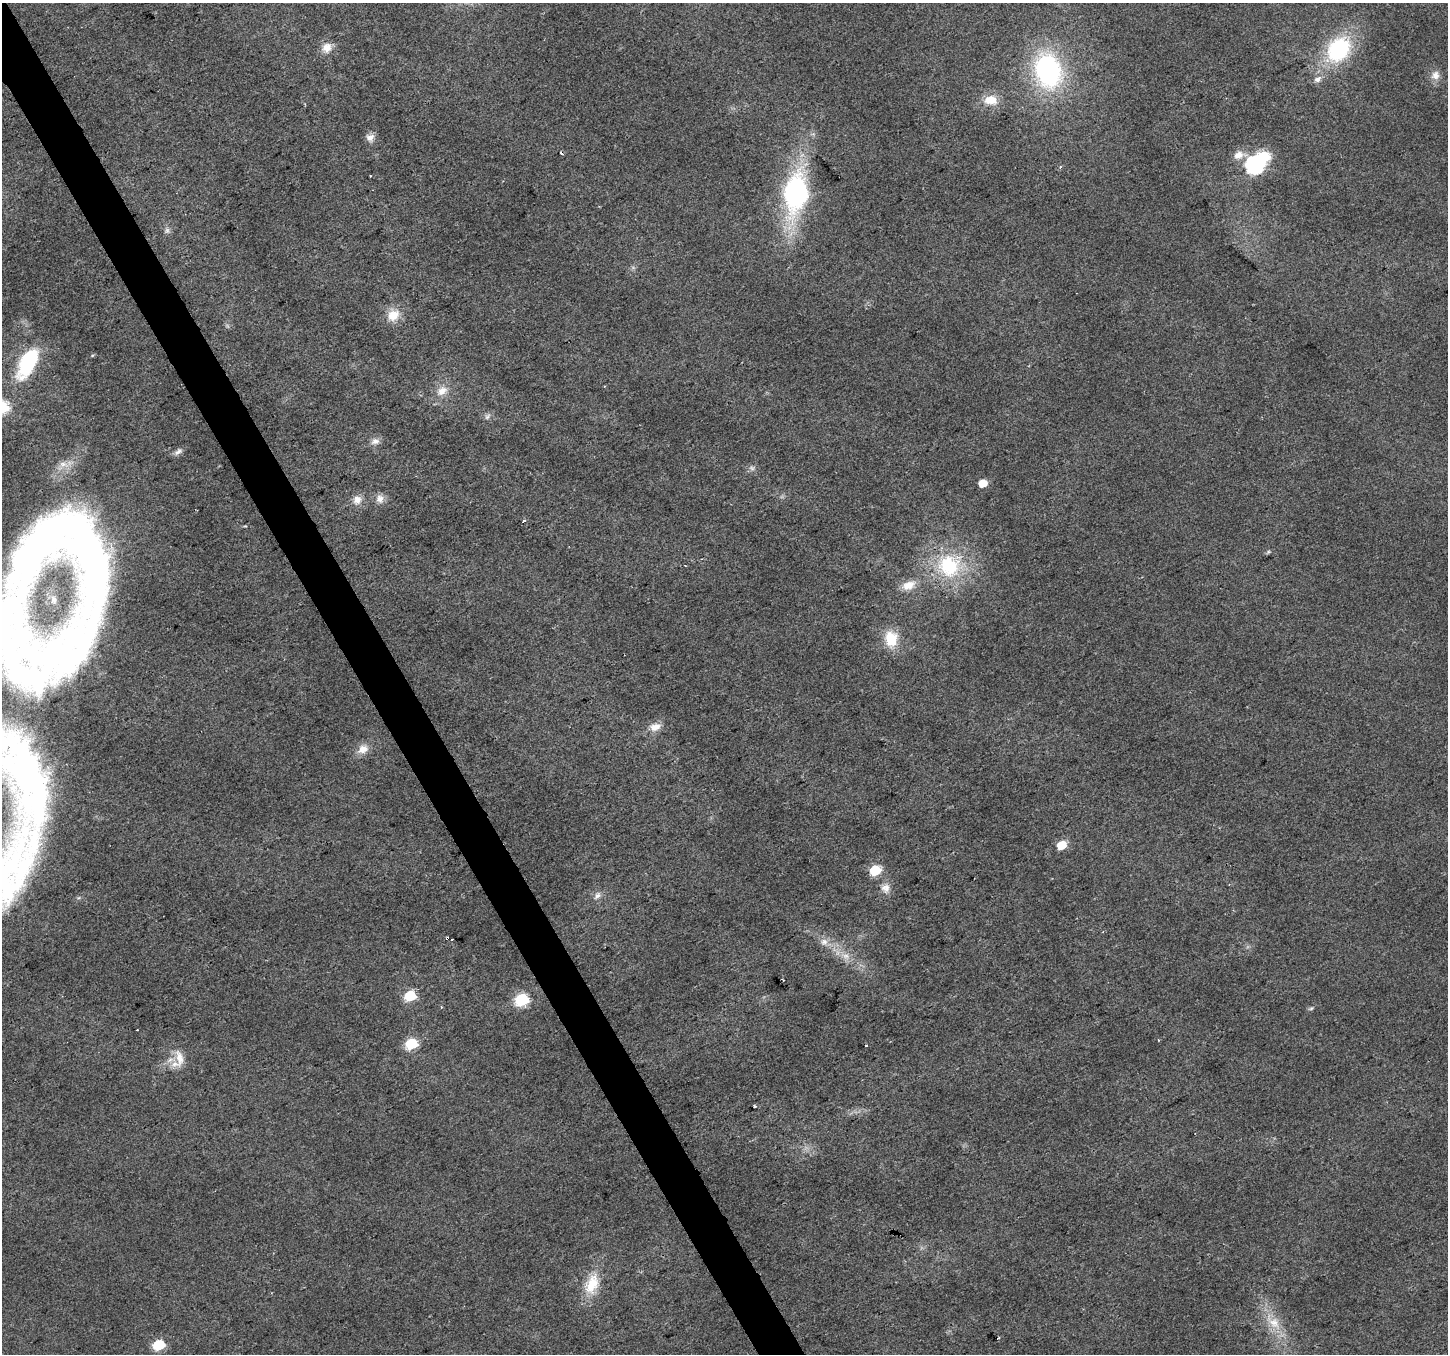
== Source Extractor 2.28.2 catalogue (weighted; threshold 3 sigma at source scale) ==
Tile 11 of 4 x 4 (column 3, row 3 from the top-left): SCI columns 2897-4342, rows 1517-2868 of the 5789 x 5676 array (HDU 1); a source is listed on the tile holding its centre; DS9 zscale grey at full resolution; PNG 1450 x 1356 px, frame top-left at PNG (2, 3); no overlay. Shown black and unused: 3% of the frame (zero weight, under 2 of 3 exposures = <1% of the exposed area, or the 3 px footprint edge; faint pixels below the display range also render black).
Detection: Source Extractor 2.28.2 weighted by HDU 2 'WHT'; one run over the whole footprint, this tile lists its part. Background 0.0194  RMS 0.0082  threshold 0.0371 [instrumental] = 3 sigma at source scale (4.5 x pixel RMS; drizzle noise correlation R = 1.50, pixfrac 1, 0.0396/0.0396 arcsec/px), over >= 5 px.
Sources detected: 59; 1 inside a brighter object's white glare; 2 cosmic-ray / hot-pixel residue — not listed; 3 inside a brighter listed object's ellipse — not listed separately; the other 53 listed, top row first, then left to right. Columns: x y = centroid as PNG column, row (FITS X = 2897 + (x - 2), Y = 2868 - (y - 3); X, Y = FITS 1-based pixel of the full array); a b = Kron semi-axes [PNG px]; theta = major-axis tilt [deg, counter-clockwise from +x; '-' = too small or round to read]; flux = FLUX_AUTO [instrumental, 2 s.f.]
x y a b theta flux
327 48 13 12 - 8.6
1339 49 26 19 53 81
1048 70 34 25 -73 140
1435 75 12 11 - 6
1317 79 8 6 34 4.1
991 100 18 12 -3 14
370 138 11 9 40 5.1
1239 155 17 10 12 8.2
1255 165 8 7 - 270
370 176 3 2 - 0.81
796 193 35 19 82 170
167 230 9 6 90 2.6
393 315 17 13 28 13
28 363 37 17 62 61
442 391 16 11 35 9.9
487 417 10 6 58 2.6
375 441 12 8 13 4.6
178 452 13 7 31 3.4
752 468 8 6 -3 2.6
983 483 6 5 - 14
380 499 11 11 - 5.9
357 500 11 10 - 7.1
524 521 3 3 - 4.7
64 552 106 94 34 670
1268 552 7 4 19 1.3
685 565 3 2 - 0.62
949 566 35 32 -42 68
908 585 20 11 24 11
891 639 21 16 -79 23
655 727 15 10 16 8.7
363 749 14 10 28 8.9
3 766 143 105 -30 330
1062 845 6 5 - 22
875 870 6 6 - 50
885 888 13 12 - 6.9
597 896 12 7 52 3.9
447 938 3 3 - 1.9
452 939 3 3 - 3.4
824 942 11 11 - 5.8
846 956 13 9 -20 7.5
783 980 3 2 - 0.71
410 996 7 6 - 51
521 1000 7 6 - 94
1311 1008 7 5 29 1.5
1158 1040 4 2 - 0.59
411 1044 7 6 - 60
866 1045 3 2 - 0.9
180 1058 27 11 -83 12
755 1106 4 3 - 0.9
592 1284 29 16 72 24
1274 1323 18 14 -41 16
998 1338 3 2 - 0.75
159 1345 7 6 - 52
Overlapping masked pixels (flux is a lower limit): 1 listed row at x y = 447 938
Isophote crosses this tile's border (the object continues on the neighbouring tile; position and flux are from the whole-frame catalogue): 2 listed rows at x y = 64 552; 3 766